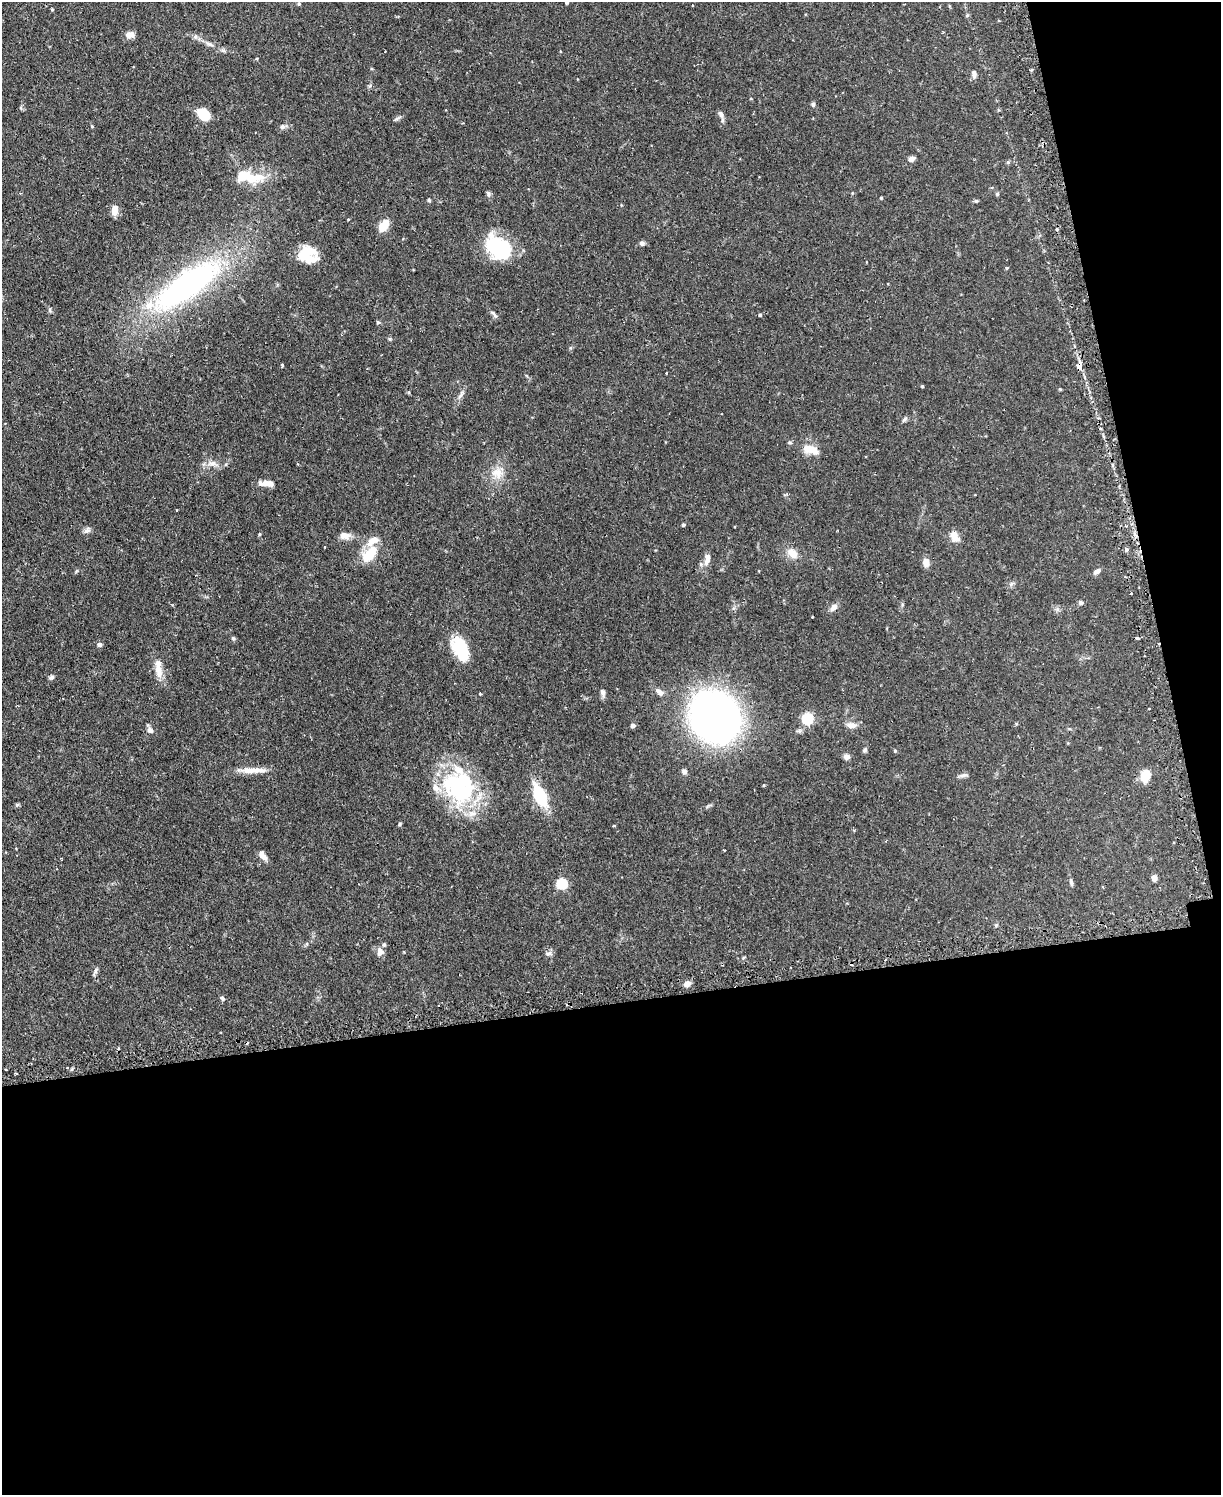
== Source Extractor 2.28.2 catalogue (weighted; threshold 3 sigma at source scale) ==
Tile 12 of 4 x 3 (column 4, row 3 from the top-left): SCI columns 3689-4907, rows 159-1651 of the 4939 x 4911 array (HDU 1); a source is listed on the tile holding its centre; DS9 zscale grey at full resolution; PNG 1223 x 1497 px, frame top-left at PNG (2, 2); no overlay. Shown black and unused: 38% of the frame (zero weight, under 2 of 3 exposures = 4% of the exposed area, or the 3 px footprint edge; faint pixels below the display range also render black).
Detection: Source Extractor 2.28.2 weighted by HDU 2 'WHT'; one run over the whole footprint, this tile lists its part. Background 0.0811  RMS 0.0052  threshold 0.0233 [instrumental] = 3 sigma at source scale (4.5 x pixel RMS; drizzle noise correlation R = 1.50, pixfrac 1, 0.05/0.05 arcsec/px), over >= 5 px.
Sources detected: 112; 3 inside a brighter object's white glare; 3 cosmic-ray / hot-pixel residue — not listed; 8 inside a brighter listed object's ellipse — not listed separately; the other 98 listed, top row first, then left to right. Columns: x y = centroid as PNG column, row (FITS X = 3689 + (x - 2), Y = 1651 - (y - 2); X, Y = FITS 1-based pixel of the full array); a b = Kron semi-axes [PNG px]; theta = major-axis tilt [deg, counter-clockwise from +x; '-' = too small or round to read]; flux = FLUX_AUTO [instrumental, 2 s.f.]
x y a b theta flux
567 2 7 4 47 0.84
52 9 4 3 - 0.46
130 34 8 6 3 3.9
209 44 10 5 -19 1.6
974 74 10 5 -81 1.5
751 99 4 3 - 0.4
813 104 6 5 - 0.87
203 114 15 11 -43 8.5
721 114 12 6 -69 1.7
92 126 4 4 - 0.45
282 127 6 6 - 1.1
912 159 8 6 21 1.8
1008 162 5 4 - 0.62
254 178 27 12 17 11
488 194 7 6 - 1
997 194 5 5 - 0.66
881 198 4 3 - 0.45
429 200 4 4 - 0.62
976 201 6 4 18 0.58
114 210 10 6 82 5.3
348 219 4 2 - 0.34
383 225 13 8 52 7.1
642 243 6 6 - 1.4
498 247 29 21 -38 34
304 256 20 13 -45 9.4
1007 268 5 3 - 0.46
187 285 95 29 35 120
50 310 7 4 83 0.72
494 314 13 4 -53 1.3
760 315 4 3 - 0.55
378 322 5 4 - 0.73
282 365 3 3 - 3.6
1079 366 11 6 -89 3.6
666 373 2 2 - 0.46
922 386 4 3 - 0.47
1060 389 4 3 - 0.48
460 396 10 4 48 1.4
905 419 9 3 46 0.82
790 443 6 3 -19 0.6
811 449 19 9 -15 6.9
213 463 13 7 -9 3.2
497 473 16 13 -25 6.2
268 483 13 7 -7 3.5
683 525 4 3 - 0.86
1126 526 4 4 - 0.54
87 530 10 6 41 1.6
259 534 4 4 - 0.52
345 535 14 9 -1 3.4
954 537 13 9 -61 4.3
1127 549 3 3 - 2.4
793 553 14 9 -43 4.8
369 554 19 10 47 13
707 559 17 7 74 3.4
926 562 9 6 -83 3.7
1097 571 8 5 32 2.3
1131 594 3 2 - 0.96
1080 603 6 6 - 0.96
833 607 9 7 46 2.3
812 617 3 2 - 0.77
233 638 5 5 - 0.72
1137 638 4 3 - 1.7
99 645 7 6 - 1.2
463 651 27 18 -35 14
158 670 22 8 -85 5.4
51 678 7 5 26 1.1
603 692 10 6 -76 1.4
659 692 13 7 -44 2.3
480 694 4 3 - 0.37
1149 709 3 2 - 0.47
715 717 53 46 -70 190
807 718 5 5 - 49
633 725 4 4 - 1.7
852 725 12 8 -8 3
150 730 7 6 - 1.7
864 750 7 5 40 0.91
895 751 4 4 - 0.55
847 757 6 6 - 2.3
253 770 35 7 1 6.4
684 771 7 6 - 1.6
963 775 11 5 13 1.5
1145 775 11 8 74 9.3
764 785 4 3 - 0.43
458 786 48 40 -73 51
540 796 23 11 -66 22
399 824 5 4 - 0.65
724 850 3 2 - 0.37
263 856 13 6 -53 2.9
1154 878 7 5 -78 2
1071 882 10 4 -79 1.2
562 883 5 5 - 39
1103 887 4 2 - 0.38
996 925 5 4 - 0.58
380 952 11 8 77 2.4
548 954 9 4 1 1.1
95 971 8 5 83 1.2
687 984 7 6 - 2.6
222 998 7 5 -59 0.87
6 1070 3 2 - 0.47
Overlapping masked pixels (flux is a lower limit): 1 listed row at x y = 1079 366
Isophote crosses this tile's border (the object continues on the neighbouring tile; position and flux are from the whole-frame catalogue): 1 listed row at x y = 567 2
Unlisted compact peaks at least as high as the median listed source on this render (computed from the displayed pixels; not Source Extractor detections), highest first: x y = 396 119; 390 339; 17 805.